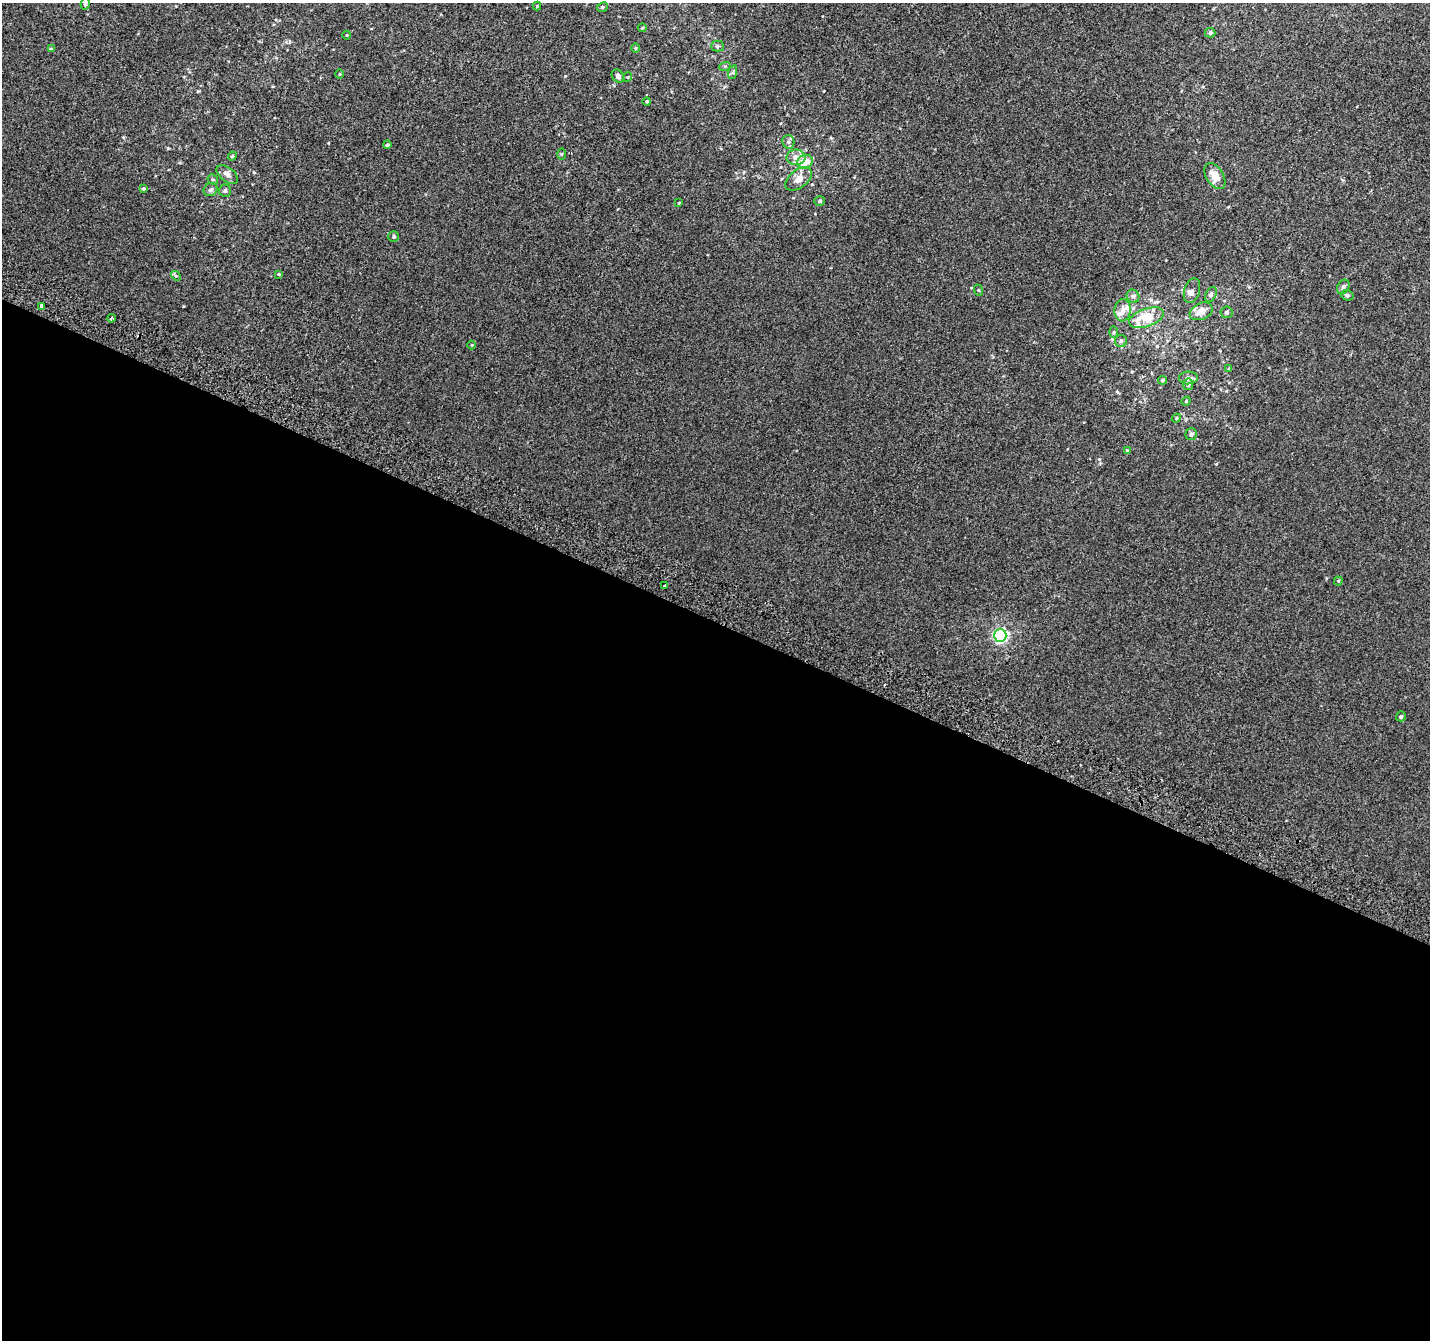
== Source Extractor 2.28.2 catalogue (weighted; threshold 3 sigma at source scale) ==
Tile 14 of 4 x 4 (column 2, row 4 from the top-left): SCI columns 1455-2882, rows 307-1644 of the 5758 x 5899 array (HDU 1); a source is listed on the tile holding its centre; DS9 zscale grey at full resolution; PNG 1432 x 1342 px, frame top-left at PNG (2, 3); each listed source drawn as its Kron ellipse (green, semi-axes under 4 px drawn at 4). Shown black and unused: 54% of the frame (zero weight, under 2 of 3 exposures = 2% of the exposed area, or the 3 px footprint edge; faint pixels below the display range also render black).
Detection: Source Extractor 2.28.2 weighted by HDU 2 'WHT'; one run over the whole footprint, this tile lists its part. Background 0.00146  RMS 0.0073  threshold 0.0329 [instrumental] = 3 sigma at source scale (4.5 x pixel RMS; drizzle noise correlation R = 1.50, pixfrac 1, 0.0396/0.0396 arcsec/px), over >= 5 px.
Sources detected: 66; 1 cosmic-ray / hot-pixel residue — neither listed nor drawn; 5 inside a brighter listed object's ellipse — not listed separately; the other 60 listed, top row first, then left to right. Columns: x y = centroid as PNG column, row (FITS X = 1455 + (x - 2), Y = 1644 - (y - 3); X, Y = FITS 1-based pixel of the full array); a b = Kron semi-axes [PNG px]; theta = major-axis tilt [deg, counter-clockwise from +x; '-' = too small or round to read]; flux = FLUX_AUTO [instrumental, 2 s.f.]
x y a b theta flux
85 4 6 4 80 1.3
537 6 4 4 - 0.66
602 7 5 4 - 1.1
642 28 4 4 - 0.78
1210 33 5 5 - 1.1
347 35 4 3 - 0.5
717 46 6 5 - 1.4
635 48 5 3 - 0.62
51 49 4 4 - 0.91
725 66 6 3 18 0.78
733 72 7 4 72 1.1
340 74 4 3 - 0.56
618 76 7 5 -52 2.3
628 77 5 3 - 0.58
647 101 4 4 - 0.9
788 142 7 6 - 1.7
387 145 4 4 - 1.2
561 154 5 4 - 0.71
232 156 4 4 - 0.82
796 157 9 7 -2 4.6
805 162 8 6 22 13
227 174 12 7 -38 3.6
1215 176 14 8 -59 10
213 179 6 4 -47 1.1
798 179 15 9 38 5.7
143 189 4 3 - 1.2
211 190 7 6 - 2
225 191 6 6 - 1.6
820 201 5 5 - 1.3
679 203 4 3 - 0.64
394 237 5 5 - 1.2
279 274 4 3 - 0.78
176 276 5 4 - 1
1343 287 8 5 62 1.9
978 290 6 3 -70 0.74
1192 291 13 7 73 3.5
1211 295 8 5 64 1.6
1347 295 6 5 - 1.3
1133 296 7 6 - 1.9
41 306 4 3 - 4.1
1123 310 11 8 88 4.7
1201 311 12 8 24 7.3
1227 312 6 6 - 1.5
111 318 4 3 - 1
1146 318 18 9 20 22
1114 332 6 4 88 0.95
1121 341 6 6 - 1.6
472 345 4 3 - 0.52
1229 369 4 4 - 0.9
1188 378 9 6 5 3
1162 380 4 4 - 0.97
1188 384 6 5 - 1.5
1186 401 4 4 - 0.63
1176 418 5 4 - 0.74
1191 434 6 5 - 2.1
1127 450 4 3 - 0.56
1338 581 4 4 - 0.75
665 586 3 3 - 4.3
1000 635 6 6 - 140
1401 716 5 5 - 1.5
Isophote crosses this tile's border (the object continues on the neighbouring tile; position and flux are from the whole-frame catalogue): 1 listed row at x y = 85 4